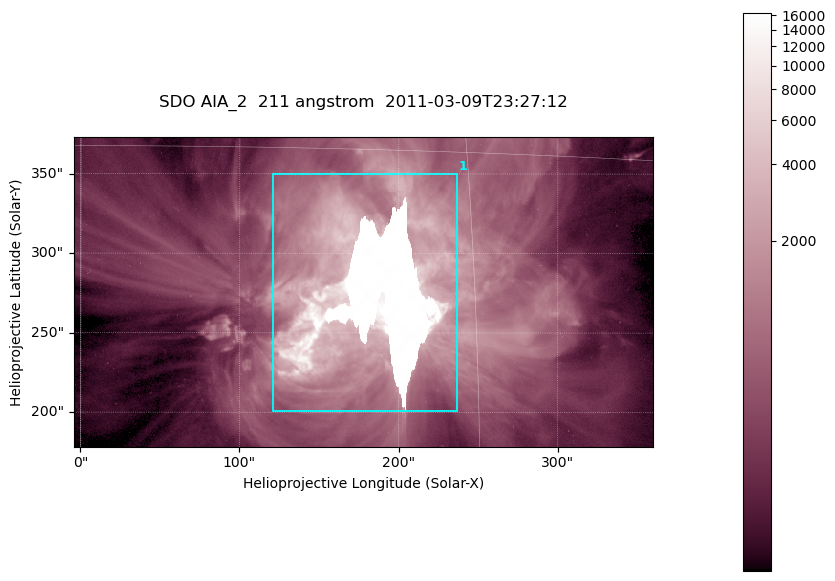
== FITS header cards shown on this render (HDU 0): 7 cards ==
TELESCOP= 'SDO     '           /
INSTRUME= 'AIA_2   '           /
WAVELNTH=                  211 /
WAVEUNIT= 'angstrom'           /
DATE-OBS= '2011-03-09T23:27:12.62' /
CTYPE1  = 'HPLN-TAN'           /
CTYPE2  = 'HPLT-TAN'           /

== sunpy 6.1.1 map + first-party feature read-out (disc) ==
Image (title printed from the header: SDO AIA_2  211 angstrom  2011-03-09T23:27:12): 606 x 324 px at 0.601 arcsec/px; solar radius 967 arcsec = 1609 px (partial field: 2.4% of the solar disc is inside the frame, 100% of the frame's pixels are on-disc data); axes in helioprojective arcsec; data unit not stated in the header (colour bar unlabelled)
Pointing: header CRPIX1/2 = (2040.79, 2040.71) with CRVAL1/2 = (0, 0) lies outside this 606 x 324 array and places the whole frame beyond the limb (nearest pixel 1.39 R_sun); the SolarSoft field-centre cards XCEN/YCEN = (177.7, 275.7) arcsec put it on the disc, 1861 arcsec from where CRPIX/CRVAL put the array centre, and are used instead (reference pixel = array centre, CRVAL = XCEN/YCEN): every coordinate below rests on XCEN/YCEN
Orientation: roll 0.0563 deg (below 1 deg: not rotated)
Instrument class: DISC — disc imager (sunpy class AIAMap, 211 A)
Bright regions (active regions / flare kernels): reference = the on-disc median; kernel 5 px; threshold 5 sigma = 2171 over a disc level ~510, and >= 1.15x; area >= 196 px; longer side >= 4 px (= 2.4 arcsec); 1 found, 1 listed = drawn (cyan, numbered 1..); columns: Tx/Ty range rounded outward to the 2 arcsec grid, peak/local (2 s.f.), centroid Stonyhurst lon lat
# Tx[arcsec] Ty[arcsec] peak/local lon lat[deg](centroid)
1 120..238 200..350 32 +11 +9